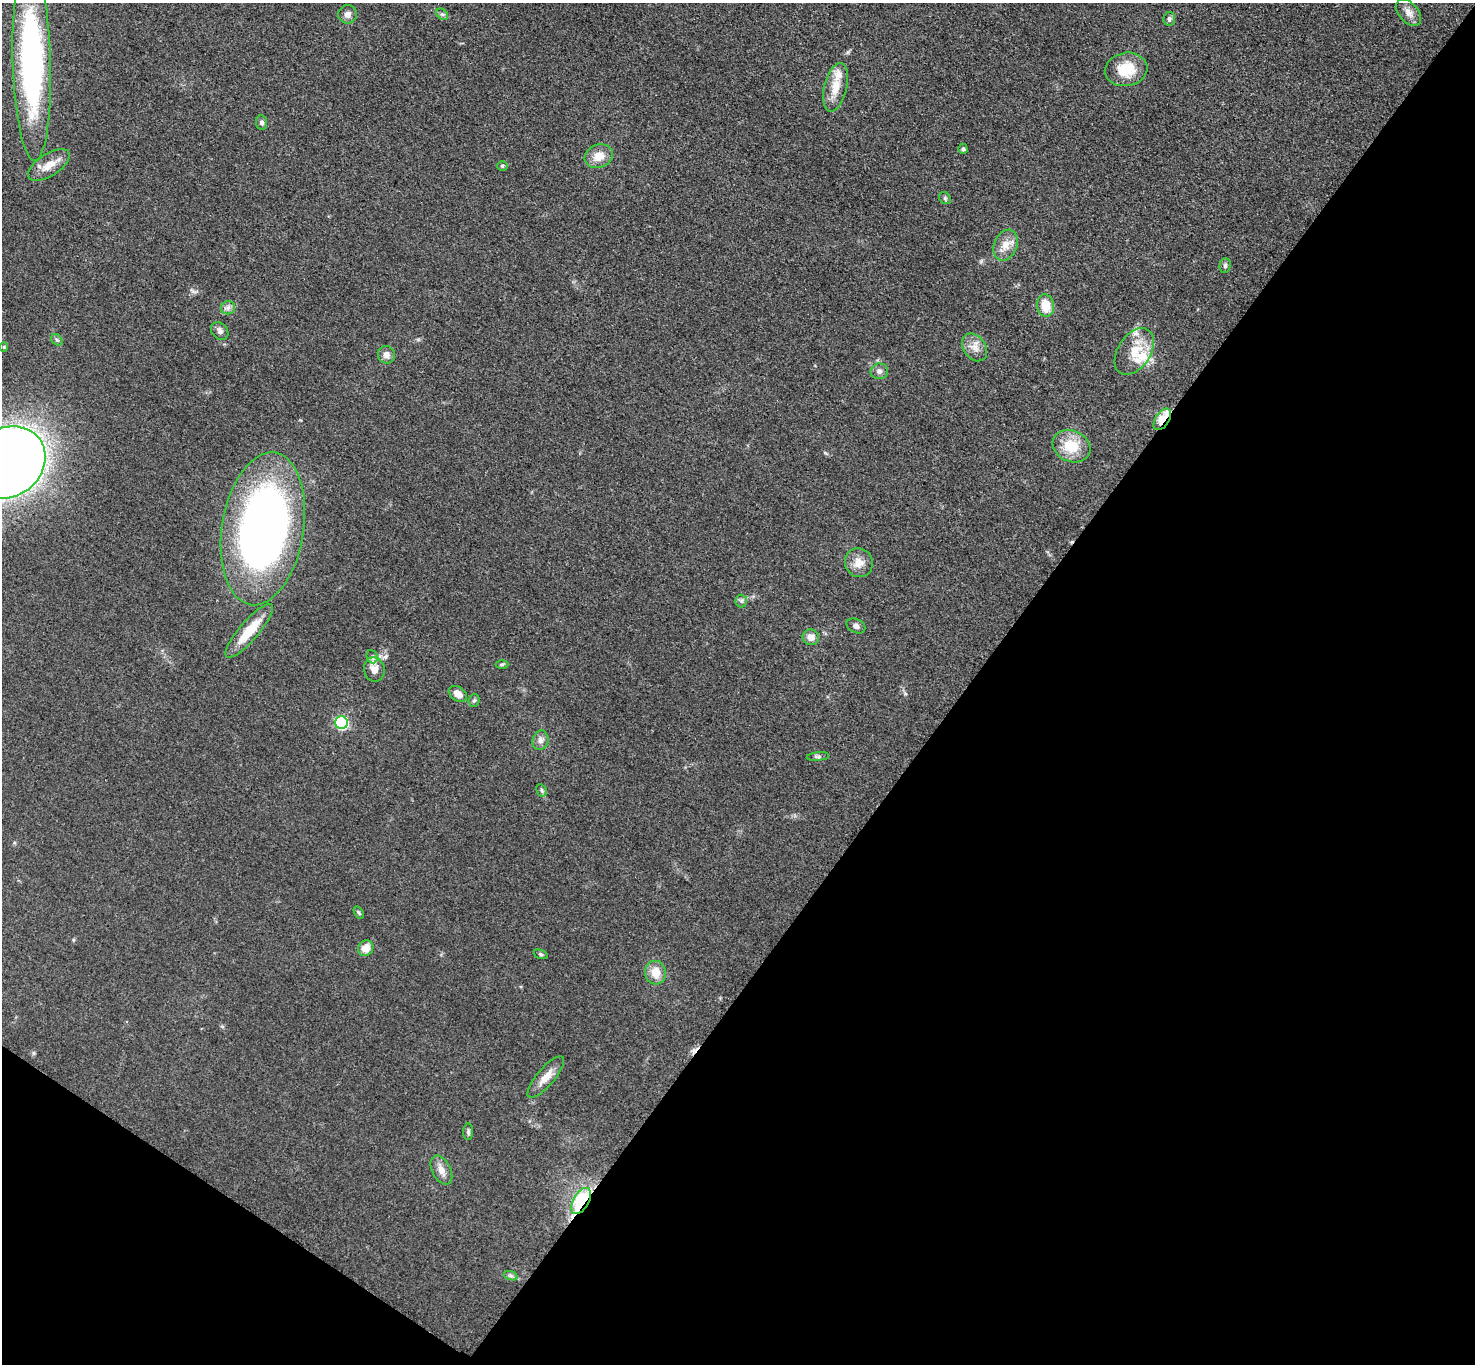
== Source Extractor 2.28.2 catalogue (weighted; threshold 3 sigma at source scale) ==
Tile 15 of 4 x 4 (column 3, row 4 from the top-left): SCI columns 2958-4430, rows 163-1524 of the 5911 x 5916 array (HDU 1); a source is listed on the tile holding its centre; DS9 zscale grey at full resolution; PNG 1477 x 1366 px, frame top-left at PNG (2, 3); each listed source drawn as its Kron ellipse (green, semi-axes under 4 px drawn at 4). Shown black and unused: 38% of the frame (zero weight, under 3 of 5 exposures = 1% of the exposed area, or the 3 px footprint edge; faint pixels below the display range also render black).
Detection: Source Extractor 2.28.2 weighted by HDU 2 'WHT'; one run over the whole footprint, this tile lists its part. Background 0.0533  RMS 0.0058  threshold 0.0262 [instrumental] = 3 sigma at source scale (4.5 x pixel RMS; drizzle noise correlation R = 1.50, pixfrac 1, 0.05/0.05 arcsec/px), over >= 5 px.
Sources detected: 55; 4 inside a brighter listed object's ellipse — not listed separately; the other 51 listed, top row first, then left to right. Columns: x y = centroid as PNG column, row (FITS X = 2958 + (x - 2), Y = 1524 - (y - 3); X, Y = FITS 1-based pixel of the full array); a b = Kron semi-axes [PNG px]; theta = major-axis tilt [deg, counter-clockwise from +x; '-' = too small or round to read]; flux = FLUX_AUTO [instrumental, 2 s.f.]
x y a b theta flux
1409 13 15 9 -48 4.3
347 14 9 9 - 2.9
442 14 6 5 - 1.2
1169 19 7 6 - 1.5
32 62 99 19 -88 170
1126 69 21 16 9 16
836 87 25 11 76 11
262 122 7 5 -83 1.7
963 149 5 4 - 1
599 156 14 11 20 7.9
49 165 23 11 32 8.2
502 166 5 4 - 0.82
945 198 6 5 - 1.1
1005 245 16 11 66 6.7
1225 266 7 5 88 1.4
1046 306 11 8 -82 10
228 308 7 6 - 1.9
220 331 10 7 -49 2.1
57 340 6 5 - 1.2
4 347 4 4 - 0.61
974 347 15 11 -56 5.4
1134 351 26 16 57 14
386 355 9 8 - 3.4
879 371 9 7 11 2.2
1162 419 12 6 56 10
1071 446 19 15 -23 16
8 462 40 34 37 1100
263 529 77 41 81 360
859 563 15 13 -63 6.5
741 601 6 6 - 1.3
856 626 10 7 -26 2.3
249 631 34 9 49 18
811 637 8 8 - 4.3
372 657 7 5 -68 1.3
502 664 6 4 1 0.79
374 670 12 10 -79 4.6
458 694 10 7 -34 4.8
474 700 6 5 - 0.99
341 723 6 6 - 77
540 740 10 8 73 2.8
818 756 11 4 6 1.3
542 790 6 5 - 1
359 913 7 4 -59 0.88
366 948 8 7 - 6.9
541 954 7 4 -19 0.96
655 973 12 10 -85 8.2
546 1077 26 9 50 6.9
468 1132 8 5 88 1.2
441 1170 16 9 -62 4.9
581 1201 14 8 60 36
511 1276 7 4 -19 1.2
Overlapping masked pixels (flux is a lower limit): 2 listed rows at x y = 1162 419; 581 1201
Isophote crosses this tile's border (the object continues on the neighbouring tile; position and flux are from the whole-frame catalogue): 1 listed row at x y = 8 462